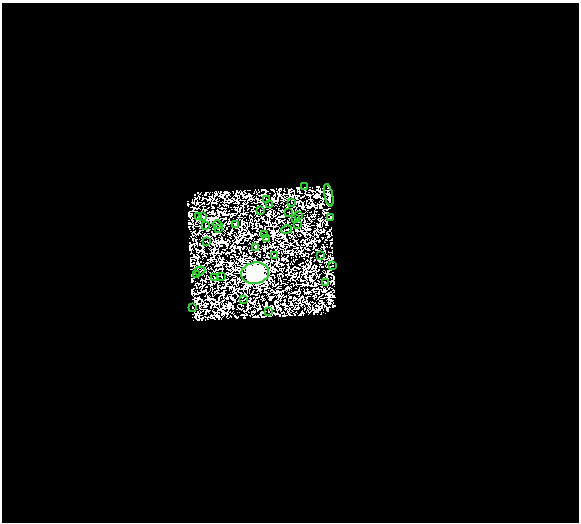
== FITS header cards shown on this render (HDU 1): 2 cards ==
NAXIS1  =                  577
NAXIS2  =                  520

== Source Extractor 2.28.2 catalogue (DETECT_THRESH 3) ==
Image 577 x 520 px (HDU 1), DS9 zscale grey, 1 PNG px = 1 image px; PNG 581 x 524 px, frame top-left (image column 1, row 520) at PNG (2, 3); each listed source drawn as its Kron ellipse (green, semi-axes under 4 px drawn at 4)
Background 0.0605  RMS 1.5e-06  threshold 4.39e-06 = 3 sigma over >= 5 px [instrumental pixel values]
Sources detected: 111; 77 with non-positive FLUX_AUTO (blend fragments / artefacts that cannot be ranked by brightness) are neither listed nor drawn; the other 34 listed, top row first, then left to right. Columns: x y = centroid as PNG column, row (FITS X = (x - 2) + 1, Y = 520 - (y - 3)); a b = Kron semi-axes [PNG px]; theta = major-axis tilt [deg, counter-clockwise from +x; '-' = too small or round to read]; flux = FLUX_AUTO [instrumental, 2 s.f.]
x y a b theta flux
305 187 3 2 - 0.09
329 195 11 4 -77 0.96
267 200 2 2 - 0.23
292 203 2 2 - 0.12
270 205 2 2 - 0.17
260 211 2 2 - 0.16
289 212 3 2 - 0.14
299 215 3 2 - 0.0047
198 216 2 2 - 0.044
202 216 3 2 - 0.28
296 218 4 2 - 0.28
330 218 4 3 - 0.17
235 224 3 2 - 0.45
217 225 5 2 - 0.27
297 225 2 2 - 0.24
206 226 3 2 - 0.35
218 229 2 2 - 0.3
286 230 5 2 - 0.36
264 235 2 2 - 0.29
266 238 4 2 - 0.15
207 241 3 2 - 0.19
256 248 4 2 - 1
320 255 3 2 - 0.029
274 256 2 2 - 0.42
333 265 2 2 - 0.16
200 271 5 2 - 0.12
255 273 14 10 9 1400
197 275 4 2 - 0.7
221 276 3 2 - 0.24
214 277 2 2 - 0.36
326 283 4 3 - 0.42
243 300 2 2 - 0.31
192 307 3 2 - 0.53
268 312 3 2 - 0.3
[77 non-positive-flux detections neither listed nor drawn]